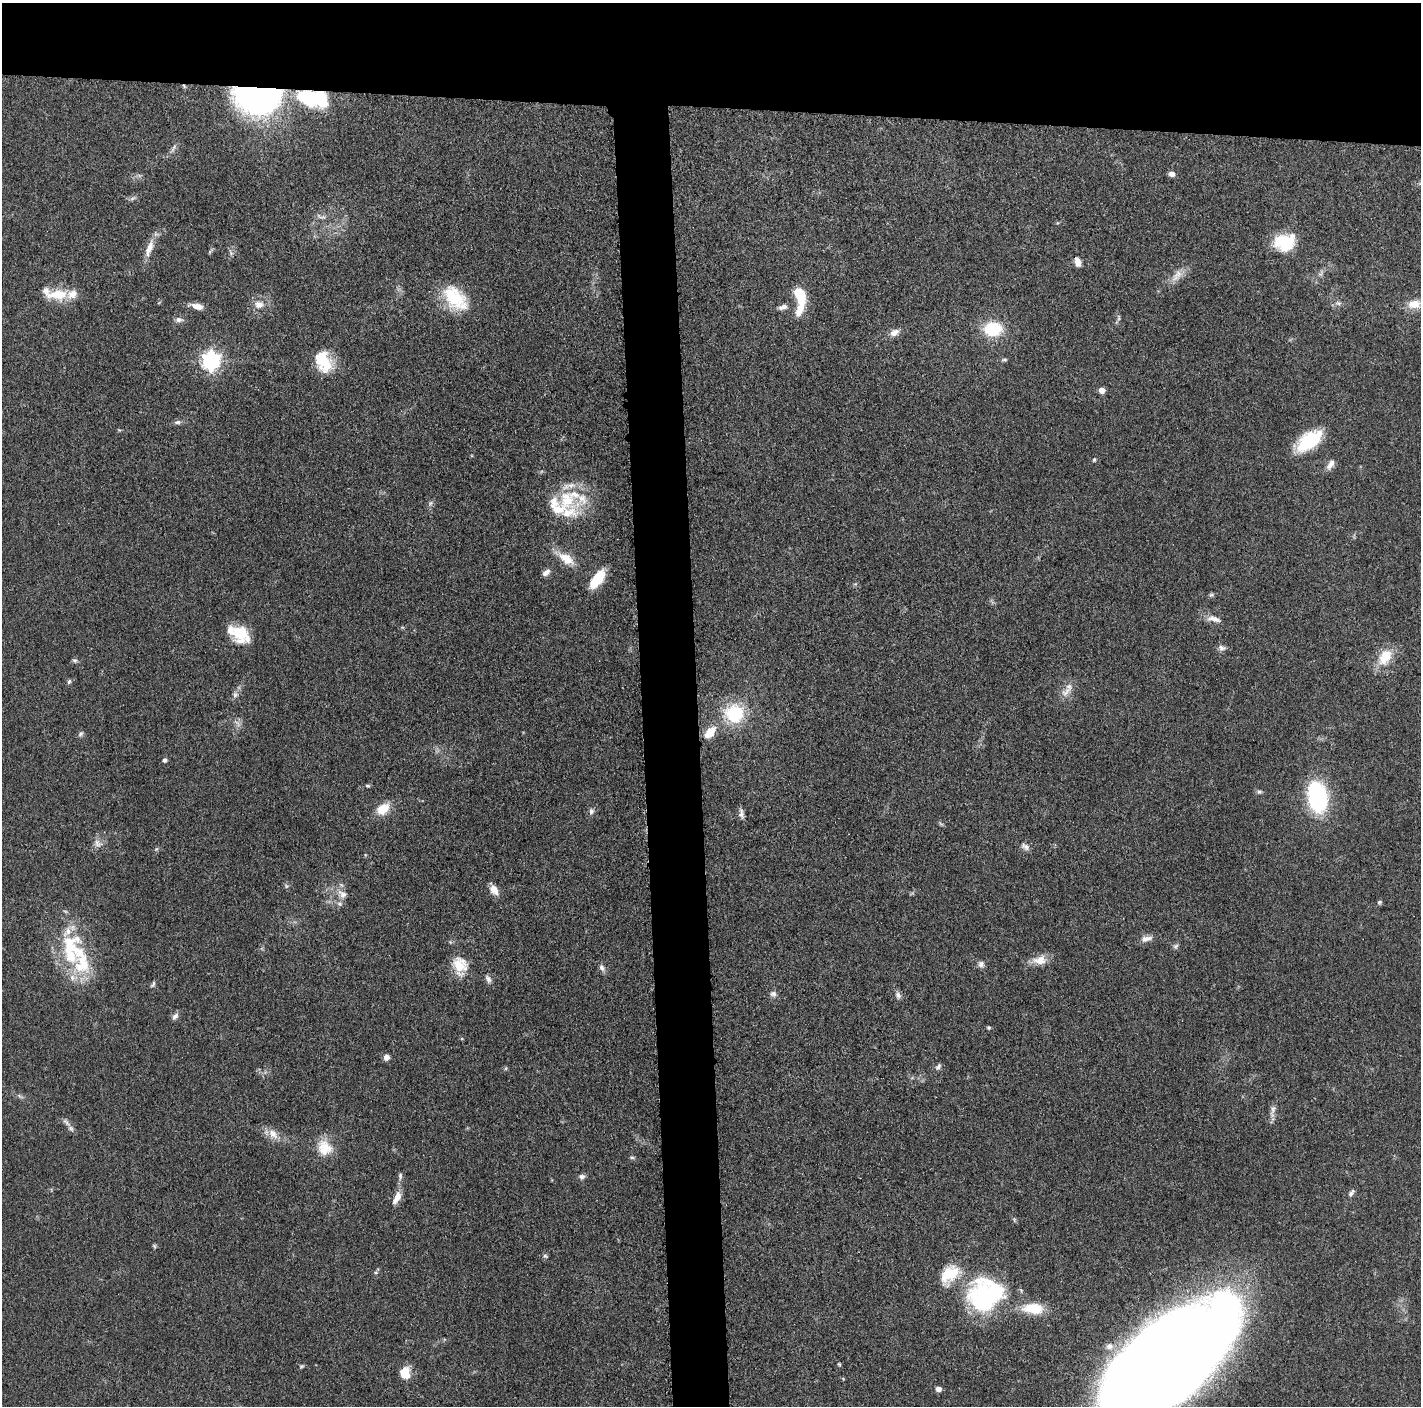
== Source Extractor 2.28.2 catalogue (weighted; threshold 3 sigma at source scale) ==
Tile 2 of 3 x 3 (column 2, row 1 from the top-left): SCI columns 1426-2844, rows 2828-4231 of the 4265 x 4250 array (HDU 1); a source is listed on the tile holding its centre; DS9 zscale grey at full resolution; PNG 1423 x 1408 px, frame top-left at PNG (2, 3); no overlay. Shown black and unused: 11% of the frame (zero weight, under 3 of 5 exposures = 1% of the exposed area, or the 3 px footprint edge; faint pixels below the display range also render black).
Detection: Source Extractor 2.28.2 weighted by HDU 2 'WHT'; one run over the whole footprint, this tile lists its part. Background 0.0485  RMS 0.0053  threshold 0.0237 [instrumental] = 3 sigma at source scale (4.5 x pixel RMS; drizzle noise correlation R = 1.50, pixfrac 1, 0.05/0.05 arcsec/px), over >= 5 px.
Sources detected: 115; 1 too faint to see at this stretch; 1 inside a brighter object's white glare — not listed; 14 inside a brighter listed object's ellipse — not listed separately; the other 99 listed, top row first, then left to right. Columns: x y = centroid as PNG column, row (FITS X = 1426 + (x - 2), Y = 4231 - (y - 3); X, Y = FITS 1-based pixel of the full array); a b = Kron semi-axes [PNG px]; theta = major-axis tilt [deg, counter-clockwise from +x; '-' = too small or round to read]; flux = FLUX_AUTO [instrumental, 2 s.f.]
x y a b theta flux
258 97 43 27 0 180
310 97 25 15 -9 39
173 148 15 4 60 1.9
1172 174 7 5 -21 2.6
321 216 16 5 -13 2
1284 242 25 19 14 20
149 248 27 8 69 6.4
210 251 6 4 20 0.75
1078 262 10 6 -76 3.6
1321 274 10 5 58 1.7
1177 275 21 10 49 5.7
57 294 31 13 1 14
801 295 16 10 -66 16
455 298 35 20 -47 25
1338 303 9 6 -2 1.7
259 304 13 10 -7 5
1414 304 17 11 2 7.8
197 306 16 6 -12 4.6
783 307 12 6 15 2.5
800 309 19 8 69 8.6
1119 318 10 4 -90 1.2
179 320 10 7 -4 2.1
993 329 16 12 1 26
894 332 14 9 26 3.5
1004 360 7 4 2 0.89
211 361 7 7 - 240
323 361 24 15 -67 20
1102 390 5 5 - 4.7
178 422 10 5 5 1.5
1309 441 30 15 38 26
1094 460 5 4 - 0.82
1330 465 14 7 57 3.1
566 500 29 23 -72 24
430 503 7 5 47 1.2
566 559 24 11 -35 9.3
546 572 10 6 38 2.7
597 579 22 10 54 14
1211 595 8 4 1 0.96
1214 619 21 8 -13 4.2
239 632 23 15 -52 16
1222 648 9 7 -42 2
1385 657 21 14 61 13
74 660 7 5 -28 1.1
69 682 7 4 62 1
1066 692 16 10 43 4.9
235 695 8 8 - 1.9
734 714 26 24 7 27
710 732 16 9 49 8.4
81 734 7 5 42 1.2
164 760 5 4 - 1.6
368 786 7 4 -6 0.76
1259 792 7 6 - 1.1
1317 797 26 16 -80 71
383 809 13 9 40 11
591 811 8 6 74 1.6
741 813 14 5 -79 2.3
97 843 12 8 -73 3
1025 846 13 6 -44 2.2
156 849 5 5 - 0.72
286 886 6 4 -72 0.86
494 890 14 8 -58 4.6
342 894 14 9 -43 4.3
1379 902 7 5 40 0.89
65 911 6 4 -19 0.72
67 932 17 9 53 6.1
1146 939 16 7 12 3.5
1176 946 8 6 37 1.3
1040 960 19 11 5 6.5
82 964 38 23 -84 27
981 964 8 8 - 1.9
460 965 17 15 -35 13
602 968 10 6 -59 1.9
488 979 12 6 -62 2.1
153 984 10 5 59 1.1
773 994 10 6 6 1.8
898 995 9 7 -32 2
175 1016 9 6 39 2.1
989 1028 5 5 - 0.76
386 1057 6 6 - 2.9
938 1067 9 6 44 1.6
506 1068 6 3 71 0.63
1273 1109 11 6 78 2.3
66 1122 14 6 -42 2.1
273 1134 17 10 -50 5.4
324 1148 22 19 -59 11
632 1157 7 5 -19 0.91
400 1176 10 5 90 1.4
582 1177 7 7 - 1.8
1351 1193 12 6 54 1.8
397 1197 15 7 64 5.6
154 1246 6 5 - 0.74
545 1256 7 4 -35 0.93
950 1274 28 17 44 17
985 1294 43 37 25 74
1033 1308 26 13 -3 14
1171 1360 120 55 41 1600
302 1366 6 4 42 0.72
405 1373 12 10 81 9.5
938 1389 5 5 - 3.2
Overlapping masked pixels (flux is a lower limit): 2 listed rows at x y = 258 97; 310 97
Isophote crosses this tile's border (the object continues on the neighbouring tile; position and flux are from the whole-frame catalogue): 1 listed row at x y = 1171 1360